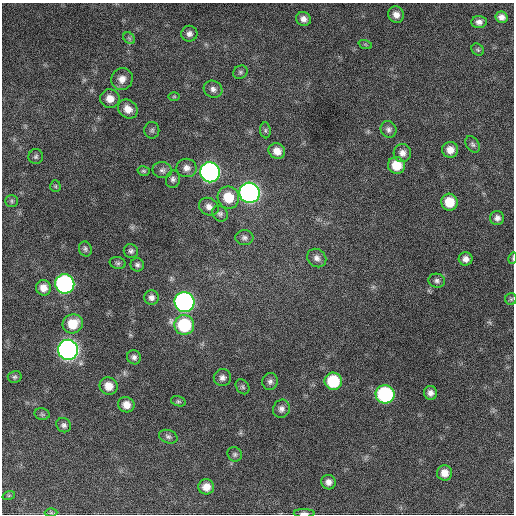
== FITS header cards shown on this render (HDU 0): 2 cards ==
NAXIS1  =                  512 / Axis length
NAXIS2  =                  512 / Axis length

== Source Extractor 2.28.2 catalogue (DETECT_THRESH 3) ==
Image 512 x 512 px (HDU 0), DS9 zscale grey, 1 PNG px = 1 image px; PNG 516 x 516 px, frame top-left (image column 1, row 512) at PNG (2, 3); each listed source drawn as its Kron ellipse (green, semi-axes under 4 px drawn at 4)
Background 946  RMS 25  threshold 75.8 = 3 sigma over >= 5 px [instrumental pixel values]
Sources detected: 75; all 75 listed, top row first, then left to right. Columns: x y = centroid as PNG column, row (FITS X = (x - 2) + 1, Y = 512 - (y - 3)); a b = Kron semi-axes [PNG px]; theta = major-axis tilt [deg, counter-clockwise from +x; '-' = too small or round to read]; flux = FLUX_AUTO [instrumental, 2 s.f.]
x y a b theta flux
396 15 8 7 - 10000
501 17 6 5 - 8600
303 19 7 7 - 8700
479 22 7 6 - 7000
189 34 8 8 - 7400
129 38 7 5 -45 3500
365 44 7 4 -19 2400
478 50 7 5 -46 2900
240 72 7 6 - 3900
122 79 11 10 - 14000
213 89 9 8 - 7900
174 96 6 4 0 2300
110 99 10 9 - 17000
128 109 10 9 - 16000
389 129 8 8 - 6200
152 130 8 7 - 4100
265 130 8 5 -85 3300
473 144 9 6 -57 4300
450 150 8 8 - 13000
277 151 8 7 - 15000
402 153 9 9 - 10000
36 157 7 7 - 3800
397 165 8 8 - 34000
187 168 10 9 - 10000
162 170 10 8 -12 6200
144 171 6 4 -15 2600
210 172 10 10 - 750000
173 179 9 7 78 5700
55 186 6 5 - 2400
249 193 10 10 - 780000
228 197 11 10 - 42000
12 201 6 6 - 3700
449 202 8 8 - 36000
209 207 10 8 -28 9700
220 214 8 7 - 5000
497 218 7 7 - 7300
244 238 9 7 0 5600
85 249 7 6 - 3900
131 251 7 7 - 4700
317 258 10 8 -39 8800
513 258 6 3 73 1700
466 259 7 6 - 8500
118 263 8 6 -15 3900
137 265 7 6 - 4700
437 281 8 7 - 5100
65 284 10 9 - 400000
43 288 8 7 - 15000
151 297 7 7 - 7000
511 299 6 6 - 2500
184 302 10 10 - 620000
73 324 10 9 - 37000
184 325 10 9 - 110000
68 350 10 10 - 920000
134 357 7 6 - 6000
15 377 7 6 - 3400
222 378 9 8 - 7400
270 381 8 8 - 6500
333 381 9 8 - 81000
108 386 9 8 - 19000
243 387 8 6 -54 3700
430 393 7 6 - 8100
385 394 9 9 - 230000
178 401 7 5 -17 3200
126 405 8 7 - 15000
281 409 9 8 - 7800
42 414 7 5 -13 3500
64 425 8 7 - 5000
168 437 9 6 -19 4800
235 454 7 7 - 4000
444 473 8 7 - 15000
328 482 7 7 - 9000
206 487 8 7 - 16000
9 495 6 4 19 2200
51 513 6 4 0 2200
304 513 10 3 0 5500
At the frame edge (FLAGS 8, measured only in part): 2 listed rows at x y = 513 258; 304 513